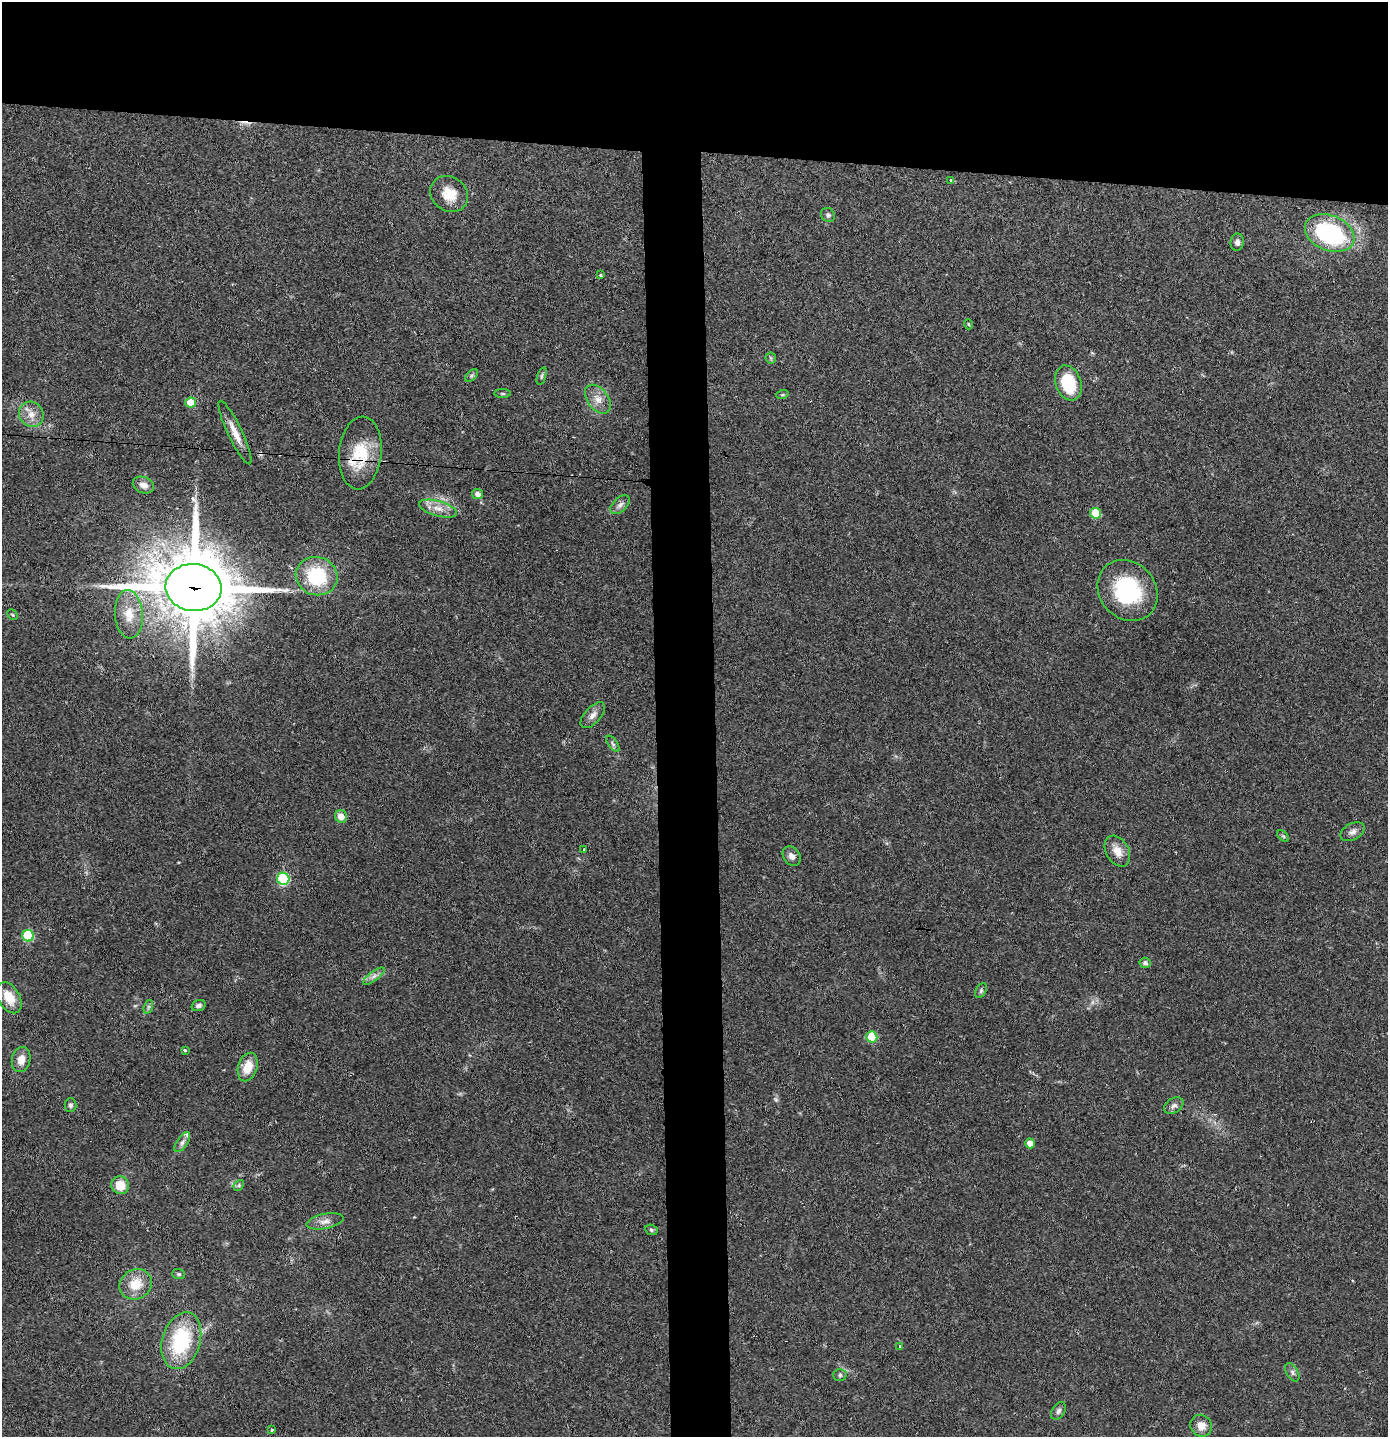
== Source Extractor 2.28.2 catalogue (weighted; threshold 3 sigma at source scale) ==
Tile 2 of 3 x 3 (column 2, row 1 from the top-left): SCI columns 1467-2852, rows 2870-4304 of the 4316 x 4304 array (HDU 1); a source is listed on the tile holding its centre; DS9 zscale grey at full resolution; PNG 1390 x 1439 px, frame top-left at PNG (2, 2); each listed source drawn as its Kron ellipse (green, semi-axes under 4 px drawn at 4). Shown black and unused: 14% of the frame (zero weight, under 2 of 3 exposures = <1% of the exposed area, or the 3 px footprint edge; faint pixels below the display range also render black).
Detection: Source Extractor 2.28.2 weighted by HDU 2 'WHT'; one run over the whole footprint, this tile lists its part. Background 0.0648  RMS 0.0076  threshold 0.034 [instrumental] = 3 sigma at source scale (4.5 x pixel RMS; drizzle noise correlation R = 1.50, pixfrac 1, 0.05/0.05 arcsec/px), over >= 5 px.
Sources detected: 71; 4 cosmic-ray / hot-pixel residue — neither listed nor drawn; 2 inside a brighter listed object's ellipse — not listed separately; the other 65 listed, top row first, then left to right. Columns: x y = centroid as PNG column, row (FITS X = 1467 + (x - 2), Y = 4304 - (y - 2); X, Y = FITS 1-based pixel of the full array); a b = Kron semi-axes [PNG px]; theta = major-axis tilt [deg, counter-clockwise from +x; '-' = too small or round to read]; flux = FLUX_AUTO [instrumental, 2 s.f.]
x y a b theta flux
951 181 4 3 - 3.4
449 194 20 17 -36 15
828 215 7 6 - 1.7
1330 233 26 17 -22 94
1237 242 8 6 82 2.9
601 275 4 3 - 0.92
968 324 5 3 - 0.62
771 358 6 5 - 1.3
471 375 8 5 45 1.4
542 376 9 4 72 1.6
1068 383 18 12 -71 37
503 394 8 4 0 1.1
782 395 6 4 18 0.98
598 399 16 10 -53 7.8
190 402 5 5 - 13
31 414 13 12 - 8.2
235 432 35 7 -64 11
360 453 36 21 84 31
143 485 11 8 -22 5.4
477 494 5 5 - 3.8
620 505 11 7 43 3.3
438 509 19 7 -16 7.5
1096 513 5 5 - 19
317 576 21 19 -17 50
193 588 28 23 -7 7500
1128 590 32 28 -47 65
129 614 24 14 -86 16
12 615 6 3 -46 0.9
593 715 16 8 48 4.8
613 744 9 4 -55 2
341 816 6 6 - 6.9
1352 832 13 8 28 3.5
1283 836 7 4 -44 1.2
584 849 3 2 - 0.82
1117 851 16 11 -60 8.4
792 856 10 8 -53 3.7
283 879 6 6 - 62
28 936 6 5 - 46
1145 963 5 5 - 2.2
374 976 13 4 36 3.3
981 991 8 5 64 1.5
9 998 17 10 -60 14
198 1005 7 5 18 2.3
148 1007 7 4 71 1.4
872 1037 5 5 - 26
185 1050 4 3 - 5.1
21 1060 12 9 77 7.7
248 1067 14 9 74 13
70 1105 7 6 - 1.8
1174 1106 10 7 33 2.8
182 1142 11 5 56 3.1
1030 1143 5 5 - 7
120 1185 9 8 - 14
239 1185 6 4 48 1.1
325 1221 19 7 11 5.1
651 1230 6 5 - 1.3
179 1274 6 5 - 1.5
136 1284 17 14 31 16
181 1341 29 19 74 58
900 1347 3 3 - 2.5
1292 1372 10 6 -62 2.4
840 1375 7 5 0 1.7
1058 1411 10 6 58 2.3
1201 1426 11 10 - 7.9
272 1430 3 3 - 1.5
Overlapping masked pixels (flux is a lower limit): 2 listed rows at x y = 360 453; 193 588